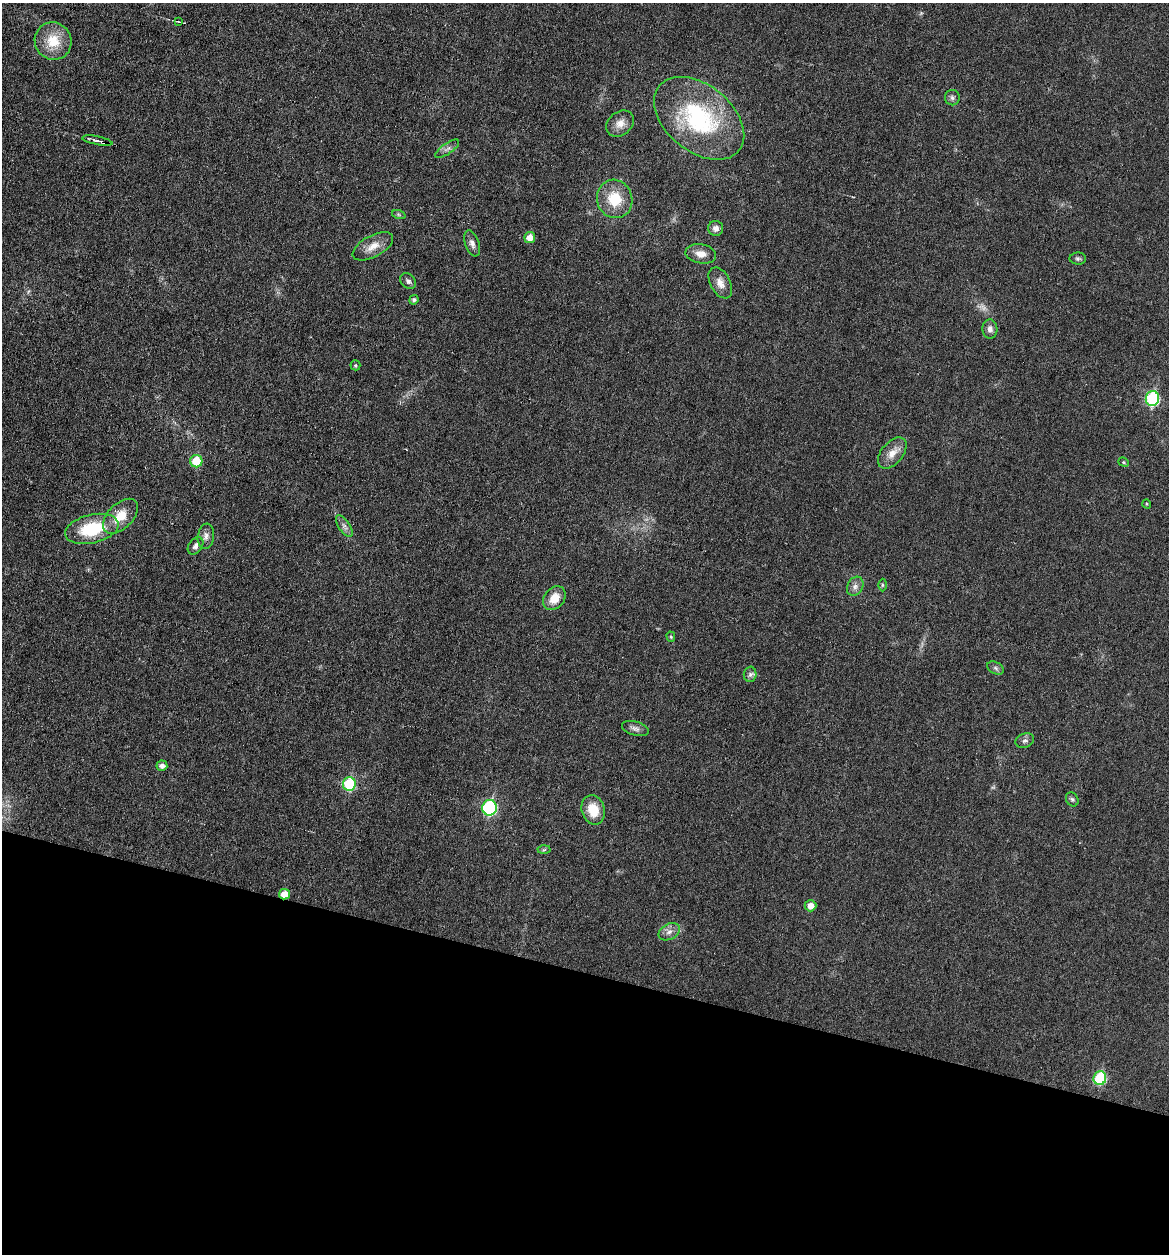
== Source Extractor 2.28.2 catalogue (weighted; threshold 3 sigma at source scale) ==
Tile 15 of 4 x 4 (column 3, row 4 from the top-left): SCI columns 2451-3617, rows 2-1253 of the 5027 x 5007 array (HDU 1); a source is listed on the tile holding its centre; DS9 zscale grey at full resolution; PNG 1171 x 1256 px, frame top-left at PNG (2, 3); each listed source drawn as its Kron ellipse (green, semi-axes under 4 px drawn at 4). Shown black and unused: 22% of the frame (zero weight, under 3 of 6 exposures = <1% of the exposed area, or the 3 px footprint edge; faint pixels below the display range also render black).
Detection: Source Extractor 2.28.2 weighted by HDU 2 'WHT'; one run over the whole footprint, this tile lists its part. Background 0.0454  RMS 0.0044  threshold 0.0179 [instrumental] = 3 sigma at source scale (4.09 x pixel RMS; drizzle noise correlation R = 1.36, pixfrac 0.8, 0.05/0.05 arcsec/px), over >= 5 px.
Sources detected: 50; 2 too faint to see at this stretch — neither listed nor drawn; the other 48 listed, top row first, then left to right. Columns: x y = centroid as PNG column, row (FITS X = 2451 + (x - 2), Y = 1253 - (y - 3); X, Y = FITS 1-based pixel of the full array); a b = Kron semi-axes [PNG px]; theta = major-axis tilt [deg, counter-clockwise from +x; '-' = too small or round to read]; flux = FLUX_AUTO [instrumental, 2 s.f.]
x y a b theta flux
178 21 4 2 - 0.28
53 41 19 18 - 11
952 98 8 7 - 1.2
699 118 51 33 -39 51
620 123 15 11 39 3.8
97 141 15 4 -11 1.7
447 149 14 5 35 1.6
615 199 19 17 -72 12
399 215 7 4 -19 0.66
716 228 7 7 - 2
530 237 6 5 - 4.5
472 243 13 7 -71 2.2
373 246 22 10 28 5.2
701 254 15 9 -9 3.9
1078 259 8 6 -1 0.94
408 281 9 6 -45 1.3
720 283 17 10 -62 3.8
414 300 5 4 - 1.1
990 329 9 7 -88 1.9
355 365 5 5 - 0.59
1152 399 7 6 - 46
892 453 18 10 50 4.9
196 461 6 6 - 11
1124 462 5 4 - 0.52
1147 504 5 3 - 0.33
120 516 21 12 44 8.5
344 526 12 5 -55 1.7
92 529 27 14 13 22
206 536 13 8 82 2.2
195 546 9 6 53 1.4
882 585 6 4 -90 0.58
855 586 10 7 60 1.9
554 598 13 10 52 6.1
671 637 5 4 - 0.62
995 668 9 5 -28 1.1
750 674 7 6 - 1.2
635 728 14 7 -16 1.9
1025 740 9 7 19 1.4
162 766 5 5 - 1.7
349 784 7 6 - 24
1072 799 7 6 - 0.93
489 808 8 7 - 50
593 810 15 11 -75 8.6
544 850 6 4 2 0.6
285 894 5 5 - 5.9
810 906 6 5 - 3.6
669 932 11 7 27 2.4
1100 1078 7 6 - 26
Overlapping masked pixels (flux is a lower limit): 2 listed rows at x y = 97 141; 285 894